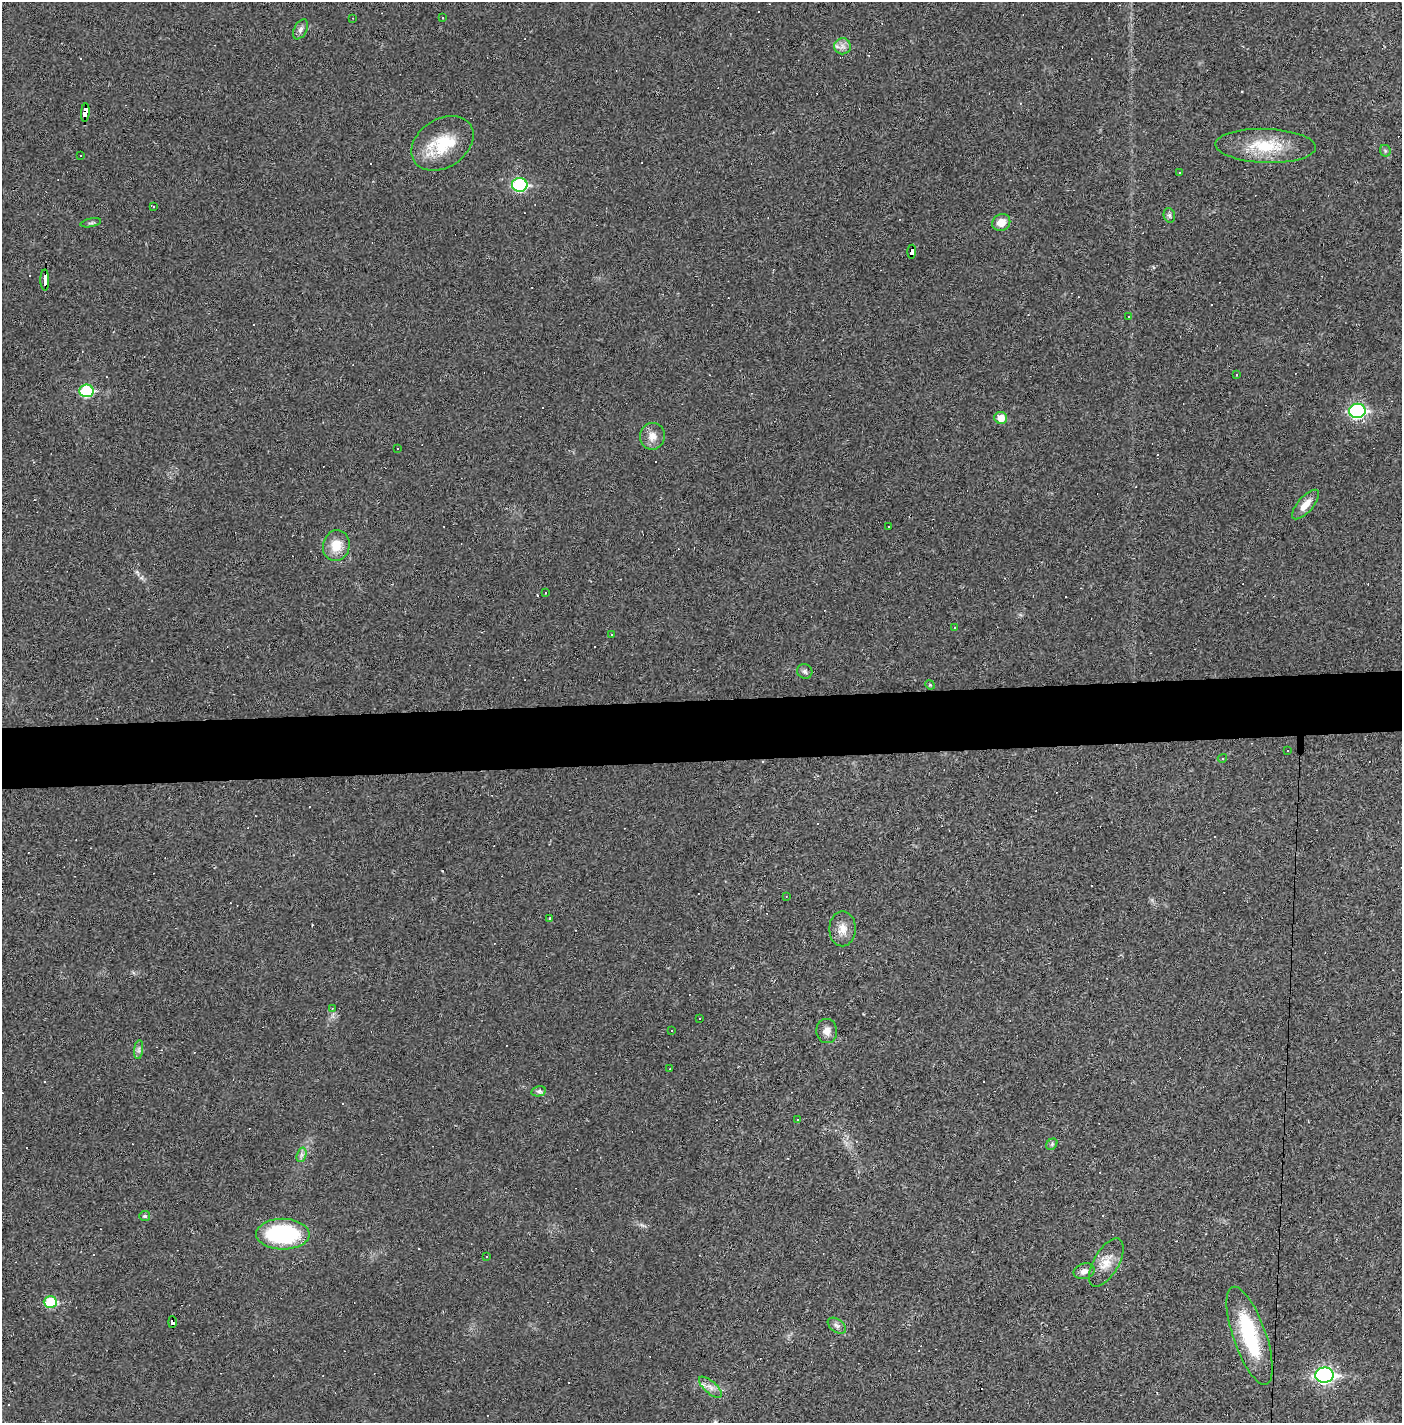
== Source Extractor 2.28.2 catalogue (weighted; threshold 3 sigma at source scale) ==
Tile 5 of 3 x 3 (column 2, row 2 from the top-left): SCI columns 1433-2832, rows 1435-2855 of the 4277 x 4302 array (HDU 1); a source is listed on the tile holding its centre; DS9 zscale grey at full resolution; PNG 1404 x 1425 px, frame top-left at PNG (2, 2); each listed source drawn as its Kron ellipse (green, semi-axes under 4 px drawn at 4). Shown black and unused: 4% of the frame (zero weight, under 2 of 3 exposures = <1% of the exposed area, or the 3 px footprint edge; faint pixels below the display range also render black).
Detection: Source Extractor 2.28.2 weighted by HDU 2 'WHT'; one run over the whole footprint, this tile lists its part. Background 0.0281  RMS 0.0061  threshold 0.0273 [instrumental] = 3 sigma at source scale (4.5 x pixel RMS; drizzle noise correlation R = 1.50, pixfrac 1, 0.05/0.05 arcsec/px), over >= 5 px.
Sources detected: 108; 2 inside a brighter object's white glare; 48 cosmic-ray / hot-pixel residue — neither listed nor drawn; the other 58 listed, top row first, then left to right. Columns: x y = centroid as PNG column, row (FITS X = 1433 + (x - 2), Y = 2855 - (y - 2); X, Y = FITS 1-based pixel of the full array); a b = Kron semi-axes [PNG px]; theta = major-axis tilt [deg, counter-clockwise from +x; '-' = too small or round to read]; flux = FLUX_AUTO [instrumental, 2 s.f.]
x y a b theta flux
353 18 3 2 - 0.35
443 18 3 2 - 0.52
301 29 11 6 63 2.3
842 46 8 8 - 3
85 113 9 4 85 140
442 143 34 24 33 26
1266 146 50 17 -2 26
1385 151 6 5 - 0.97
81 156 3 3 - 7.6
1179 173 3 3 - 0.58
520 185 8 7 - 66
153 206 3 2 - 1.8
1169 215 7 5 -76 1.4
1001 222 9 8 - 6.3
91 223 10 3 11 1.1
912 252 7 3 86 250
45 280 11 3 -89 280
1129 317 3 3 - 1.3
1236 375 3 3 - 3.5
86 391 7 6 - 46
1357 411 8 7 - 110
1001 418 6 6 - 8.3
652 436 13 12 - 5.8
398 449 3 3 - 0.8
1306 504 18 7 49 6.1
889 526 3 2 - 0.46
336 546 15 13 77 10
546 593 2 2 - 0.63
955 628 3 2 - 0.82
612 635 3 3 - 2
805 671 8 7 - 1.6
930 685 5 4 - 0.63
1287 751 3 3 - 1
1222 758 5 4 - 0.77
786 897 3 2 - 0.45
550 918 3 2 - 0.85
842 929 17 13 89 6.6
332 1008 3 3 - 0.64
700 1018 2 2 - 0.54
671 1031 2 2 - 0.46
827 1031 12 10 -85 4.3
139 1050 9 4 82 1.6
670 1069 3 2 - 0.58
539 1091 7 5 12 1.5
797 1119 2 2 - 0.47
1052 1144 6 5 - 0.97
301 1155 7 4 71 1.6
145 1216 5 5 - 1.2
283 1234 27 15 0 62
487 1257 3 2 - 0.5
1106 1263 27 12 60 8.9
1084 1271 11 7 17 3.1
50 1302 6 6 - 29
172 1322 6 4 -90 86
837 1326 10 6 -36 2.2
1250 1336 51 16 -71 48
1324 1375 9 7 4 160
710 1387 14 6 -42 3.4
Overlapping masked pixels (flux is a lower limit): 4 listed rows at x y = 85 113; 912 252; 45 280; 172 1322